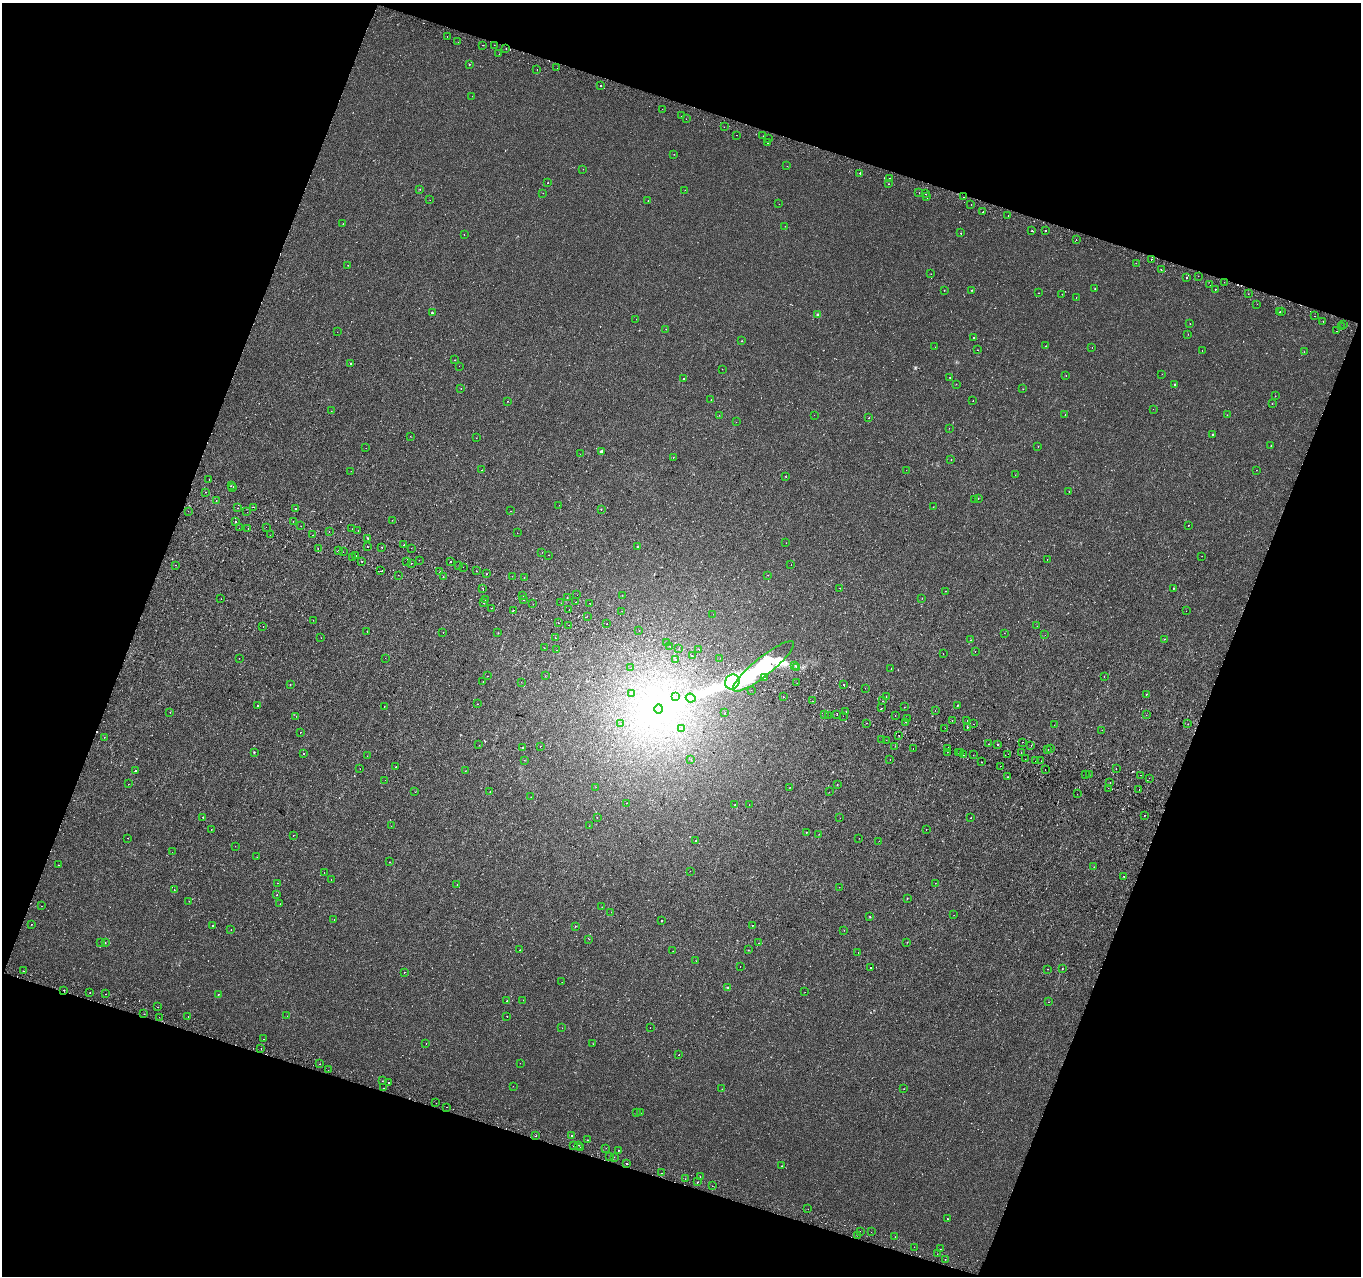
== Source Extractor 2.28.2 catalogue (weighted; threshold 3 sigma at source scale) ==
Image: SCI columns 32-5464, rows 333-5428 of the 5486 x 5698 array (HDU 1 of 3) = the unmasked area's bounding box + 8 px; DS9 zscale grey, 4 x 4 block average (1 PNG px = mean of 4 x 4 image px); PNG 1363 x 1278 px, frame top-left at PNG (2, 3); each listed source drawn as its Kron ellipse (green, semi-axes under 4 px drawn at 4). Shown black and unused: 39% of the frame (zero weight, under 2 of 3 exposures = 3% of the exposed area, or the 3 px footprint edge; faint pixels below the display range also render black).
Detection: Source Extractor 2.28.2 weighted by HDU 2 'WHT'. Background 7.26e-04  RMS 0.0038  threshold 0.0171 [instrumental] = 3 sigma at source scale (4.5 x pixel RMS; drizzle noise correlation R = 1.50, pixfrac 1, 0.0396/0.0396 arcsec/px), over >= 5 px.
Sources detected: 559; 4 too faint to see at this stretch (4 x 4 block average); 10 inside a brighter object's white glare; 47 cosmic-ray / hot-pixel residue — neither listed nor drawn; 6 coinciding with a brighter row at this scale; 1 inside a brighter listed object's ellipse — not listed separately; the other 491 listed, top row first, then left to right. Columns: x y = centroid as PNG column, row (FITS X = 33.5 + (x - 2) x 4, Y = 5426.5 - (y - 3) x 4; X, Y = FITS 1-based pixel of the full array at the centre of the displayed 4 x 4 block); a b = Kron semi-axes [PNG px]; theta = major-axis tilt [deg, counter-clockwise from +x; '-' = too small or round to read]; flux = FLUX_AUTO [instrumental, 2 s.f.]
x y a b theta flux
447 37 2 2 - 0.63
458 42 2 2 - 0.31
482 45 2 2 - 0.78
494 45 2 2 - 0.39
506 49 2 2 - 0.48
499 54 2 2 - 0.57
469 64 2 2 - 1
557 68 2 2 - 0.34
537 70 2 2 - 1.1
601 85 2 2 - 1.3
472 96 2 2 - 0.37
662 109 2 2 - 0.44
682 116 2 2 - 1.7
686 119 2 2 - 0.37
724 127 2 2 - 0.57
736 135 2 2 - 1
763 136 2 2 - 0.9
769 139 2 2 - 0.59
767 143 2 2 - 1.2
674 154 2 2 - 0.47
787 166 2 2 - 0.49
583 169 2 2 - 0.4
860 173 2 2 - 6.5
890 179 2 2 - 2.4
547 183 2 2 - 0.78
889 184 2 2 - 1.4
420 189 2 2 - 0.57
685 190 2 2 - 0.41
543 193 2 2 - 0.36
919 193 2 2 - 0.55
926 194 2 2 - 2
926 196 2 2 - 6.7
963 197 2 2 - 1.6
430 200 2 2 - 0.57
648 201 2 2 - 0.53
779 204 2 2 - 0.41
971 204 2 2 - 1.3
982 212 2 2 - 2.1
1008 216 2 2 - 2.7
343 224 2 2 - 0.88
785 226 2 2 - 0.28
1045 230 2 2 - 27
1032 231 2 2 - 2.7
961 233 2 2 - 0.68
464 234 2 2 - 1.4
1076 240 2 2 - 1.8
1151 259 2 2 - 5.5
1136 263 2 2 - 1.9
348 265 2 2 - 0.84
1161 270 2 2 - 1.6
931 274 2 2 - 0.31
1198 276 2 2 - 0.42
1186 277 2 2 - 5
1224 282 2 2 - 0.8
1210 285 2 2 - 2.5
1095 289 2 2 - 2.2
1215 289 2 2 - 1.5
944 290 2 2 - 0.74
972 290 2 2 - 1.2
1039 293 2 2 - 0.74
1062 294 2 2 - 0.54
1248 294 2 2 - 0.56
1076 297 2 2 - 1.3
1257 304 2 2 - 1.4
1282 311 2 2 - 0.41
1280 312 2 2 - 3.7
432 313 2 2 - 2.6
818 315 3 3 - 3.3
1314 316 2 2 - 1
636 319 2 2 - 0.52
1323 321 2 2 - 1.8
1190 323 2 2 - 0.53
1344 325 2 2 - 0.66
1341 327 2 2 - 0.53
666 329 2 2 - 0.43
1337 331 2 2 - 4.5
337 332 2 2 - 0.42
1188 334 2 2 - 0.71
973 338 2 2 - 1.3
742 341 2 2 - 0.58
1045 346 2 2 - 0.75
935 347 2 2 - 0.33
1092 347 2 2 - 0.67
977 350 2 2 - 1
1202 350 2 2 - 0.84
1304 352 2 2 - 1.1
455 360 2 2 - 0.77
351 363 2 2 - 1.4
459 366 2 2 - 0.28
722 369 2 2 - 0.42
1162 374 2 2 - 0.81
1066 376 2 2 - 0.41
684 378 2 2 - 0.83
950 378 2 2 - 1.1
956 384 2 2 - 0.58
1175 384 2 2 - 2.2
461 388 2 2 - 0.45
1023 389 2 2 - 0.87
1275 396 2 2 - 2.6
711 399 2 2 - 3.6
507 401 2 2 - 1.6
973 401 2 2 - 0.58
1272 404 2 2 - 0.53
1153 409 2 2 - 0.44
331 411 2 2 - 0.58
1065 414 2 2 - 0.38
719 415 2 2 - 0.35
814 415 2 2 - 0.46
1227 415 2 2 - 0.38
869 418 2 2 - 0.86
736 422 2 2 - 0.44
949 428 2 2 - 0.31
1213 434 2 2 - 1.3
410 436 2 2 - 0.37
476 438 2 2 - 0.38
1038 446 2 2 - 0.7
1271 446 2 2 - 0.67
366 448 2 2 - 1
601 451 3 3 - 2.6
580 454 2 2 - 0.31
673 457 2 2 - 0.58
951 460 2 2 - 0.74
482 470 2 2 - 0.54
906 470 2 2 - 1
1256 470 2 2 - 0.38
351 471 2 2 - 0.35
1015 475 2 2 - 0.39
785 476 2 2 - 0.73
209 480 2 2 - 1
231 486 2 2 - 3.1
233 487 2 2 - 4.2
206 492 2 2 - 0.98
1069 492 2 2 - 0.83
978 499 2 2 - 0.6
975 500 2 2 - 0.78
216 501 2 2 - 0.51
559 505 2 2 - 0.5
253 507 2 2 - 1.7
933 507 2 2 - 0.51
238 508 2 2 - 2.6
296 508 2 2 - 4.6
601 509 2 2 - 1.4
188 511 2 2 - 0.4
511 511 2 2 - 1
247 512 2 2 - 0.44
392 520 2 2 - 0.28
236 522 2 2 - 9
293 522 2 2 - 0.73
1188 525 2 2 - 1.7
301 526 2 2 - 3.3
266 527 2 2 - 4.8
239 528 2 2 - 0.72
248 528 2 2 - 1.3
352 529 2 2 - 1.6
358 530 2 2 - 0.41
329 532 2 2 - 2
517 533 2 2 - 0.81
270 535 2 2 - 0.41
312 535 2 2 - 1.8
367 538 2 2 - 1.5
786 543 2 2 - 1.6
404 545 2 2 - 2.1
367 547 2 2 - 1.1
381 547 2 2 - 6
637 547 2 2 - 1.7
411 548 2 2 - 0.44
318 549 2 2 - 2.5
338 551 2 2 - 3.9
343 552 2 2 - 2.4
542 552 2 2 - 0.85
548 555 2 2 - 0.65
355 556 2 2 - 3.7
1202 556 2 2 - 1.7
353 557 2 2 - 0.41
1047 559 2 2 - 0.56
419 560 2 2 - 0.59
362 561 2 2 - 1.2
407 562 2 2 - 1.4
450 562 2 2 - 3
411 563 2 2 - 5.2
176 565 2 2 - 1.3
459 565 2 2 - 0.34
791 565 2 2 - 0.71
463 567 2 2 - 0.52
381 571 2 2 - 4.9
440 571 2 2 - 0.92
476 571 2 2 - 0.49
486 574 2 2 - 11
398 575 2 2 - 0.42
768 575 2 2 - 0.63
512 576 2 2 - 0.45
443 577 2 2 - 5.7
524 578 2 2 - 0.47
483 588 2 2 - 1.3
840 588 2 2 - 0.41
1173 588 2 2 - 1.1
946 591 2 2 - 0.59
577 595 2 2 - 0.5
622 595 2 2 - 0.28
522 596 2 2 - 4.3
567 598 2 2 - 1
922 598 2 2 - 0.51
221 599 2 2 - 0.28
485 600 2 2 - 2.4
523 600 2 2 - 5.6
484 602 2 2 - 9.2
576 602 2 2 - 0.82
561 603 2 2 - 0.44
533 604 2 2 - 3.4
590 604 2 2 - 3.3
492 608 2 2 - 0.86
569 609 2 2 - 2.6
513 610 2 2 - 8
622 611 2 2 - 0.46
1186 611 2 2 - 0.42
713 614 2 2 - 0.53
587 616 2 2 - 0.7
313 620 2 2 - 0.4
558 623 2 2 - 1.8
607 624 2 2 - 0.75
569 625 2 2 - 2.3
263 626 2 2 - 1.7
1037 626 2 2 - 0.97
639 630 2 2 - 0.72
367 632 2 2 - 0.77
443 632 2 2 - 0.43
498 633 2 2 - 0.68
1004 633 2 2 - 0.34
1045 635 2 2 - 0.4
321 638 2 2 - 0.47
555 638 2 2 - 0.82
1164 639 2 2 - 2.4
971 640 2 2 - 0.6
666 643 2 2 - 4.9
670 646 2 2 - 1.1
544 648 2 2 - 0.32
679 649 2 2 - 0.79
699 649 2 2 - 3.5
556 650 2 2 - 1.7
975 652 2 2 - 1.8
943 653 2 2 - 0.34
692 656 2 2 - 16
239 658 2 2 - 1.5
385 658 2 2 - 4
720 658 2 2 - 1.5
675 660 2 2 - 0.99
795 665 2 2 - 0.61
763 666 38 9 39 290
630 668 2 2 - 0.79
796 668 2 2 - 9.1
891 669 2 2 - 0.53
488 676 2 2 - 0.63
545 676 2 2 - 1
1104 677 2 2 - 1.2
764 678 2 2 - 1.6
483 681 2 2 - 0.44
521 682 2 2 - 0.33
732 682 8 7 - 400
797 683 2 2 - 0.66
844 684 2 2 - 300
290 685 2 2 - 0.54
865 688 2 2 - 0.34
751 690 2 2 - 0.42
632 694 2 2 - 0.5
1146 694 2 2 - 3.7
675 696 2 2 - 0.64
783 697 2 2 - 3.4
886 697 2 2 - 0.62
691 698 5 3 - 6.1
812 701 2 2 - 1.2
882 701 2 2 - 0.39
477 704 2 2 - 2.4
957 705 2 2 - 0.9
258 706 2 2 - 4.6
384 706 2 2 - 1.1
904 707 2 2 - 1.3
881 708 2 2 - 1.8
659 709 4 4 - 200
935 710 2 2 - 0.68
846 711 2 2 - 2.5
170 712 2 2 - 0.45
724 713 2 2 - 2
825 714 2 2 - 1
828 715 2 2 - 0.49
837 715 2 2 - 1.3
1146 715 2 2 - 1.1
296 716 2 2 - 0.58
843 716 2 2 - 1.8
895 716 2 2 - 0.8
907 718 2 2 - 0.45
967 720 2 2 - 2.6
952 721 2 2 - 0.43
906 722 2 2 - 0.64
866 723 2 2 - 0.86
620 724 2 2 - 0.87
973 724 2 2 - 54
1188 724 2 2 - 0.64
1054 725 2 2 - 0.82
967 727 2 2 - 1.6
682 728 2 2 - 0.3
945 728 2 2 - 0.82
1102 730 2 2 - 0.9
300 732 2 2 - 0.87
899 735 2 2 - 47
104 737 2 2 - 0.37
882 740 2 2 - 0.35
886 740 2 2 - 0.73
1022 742 2 2 - 0.66
989 744 2 2 - 1.4
998 744 2 2 - 14
479 745 2 2 - 0.7
540 746 2 2 - 1
895 746 2 2 - 1.7
1031 746 2 2 - 3.9
523 748 2 2 - 1.6
913 749 2 2 - 4.5
948 749 2 2 - 0.81
1050 749 2 2 - 22
1048 750 2 2 - 2.3
254 752 2 2 - 1.2
947 752 2 2 - 0.81
961 752 2 2 - 0.38
959 753 2 2 - 0.88
1021 753 2 2 - 0.8
304 754 2 2 - 1.9
1008 754 2 2 - 0.37
963 755 2 2 - 0.67
973 755 2 2 - 4.5
367 756 2 2 - 0.6
691 759 2 2 - 0.41
890 759 2 2 - 2.2
1025 759 2 2 - 2
524 760 2 2 - 0.46
1035 761 2 2 - 0.39
1041 761 2 2 - 2
982 762 2 2 - 1.3
1000 766 2 2 - 0.5
396 767 2 2 - 0.78
1116 768 2 2 - 2.1
360 769 2 2 - 0.32
1045 770 2 2 - 2.8
136 771 2 2 - 1.5
465 771 2 2 - 0.37
1089 774 2 2 - 0.5
1085 775 2 2 - 2
1141 775 2 2 - 2.6
1007 777 2 2 - 0.78
1149 778 2 2 - 0.3
385 780 2 2 - 0.72
1110 782 2 2 - 3.2
128 784 2 2 - 0.37
837 785 2 2 - 1.1
596 787 2 2 - 2.6
790 787 2 2 - 0.46
1108 788 2 2 - 0.76
1139 789 2 2 - 1.8
415 792 2 2 - 0.6
490 792 2 2 - 0.65
829 792 2 2 - 0.3
1077 794 2 2 - 0.54
531 797 2 2 - 0.29
626 803 2 2 - 7
735 805 2 2 - 1.2
749 805 2 2 - 1
1144 815 2 2 - 0.71
203 817 2 2 - 1.3
597 818 2 2 - 0.64
840 818 2 2 - 0.35
971 818 2 2 - 0.88
391 826 2 2 - 0.52
589 826 2 2 - 0.41
211 829 2 2 - 0.5
926 829 2 2 - 0.5
806 832 2 2 - 0.7
819 834 2 2 - 0.6
293 835 2 2 - 1.7
127 838 2 2 - 0.75
859 838 2 2 - 0.61
696 841 2 2 - 1.5
879 841 2 2 - 0.98
235 846 2 2 - 0.3
172 852 2 2 - 0.46
257 857 2 2 - 0.49
389 862 2 2 - 1.6
58 865 2 2 - 0.97
1094 867 2 2 - 0.54
690 871 2 2 - 0.37
324 872 2 2 - 0.35
1124 876 2 2 - 0.76
331 879 2 2 - 0.47
278 883 2 2 - 2.6
935 883 2 2 - 0.42
457 885 2 2 - 0.36
839 887 2 2 - 0.44
174 890 2 2 - 0.53
277 895 2 2 - 1.5
907 898 2 2 - 1.1
189 901 2 2 - 0.56
280 904 2 2 - 0.42
42 906 2 2 - 0.67
602 907 2 2 - 0.62
611 912 2 2 - 0.57
954 915 2 2 - 0.44
870 917 2 2 - 0.92
334 920 2 2 - 0.46
662 921 2 2 - 1.1
32 924 2 2 - 1.7
752 925 2 2 - 0.65
213 926 2 2 - 8.9
575 926 2 2 - 1.2
231 929 2 2 - 0.76
844 930 2 2 - 0.46
589 939 2 2 - 0.6
100 942 2 2 - 1.8
907 942 2 2 - 0.67
105 943 2 2 - 0.79
758 943 2 2 - 0.48
520 950 2 2 - 2.3
748 950 2 2 - 0.86
673 951 2 2 - 0.4
858 952 2 2 - 0.6
696 961 2 2 - 0.55
740 967 2 2 - 0.71
871 968 2 2 - 3.2
1047 969 2 2 - 0.46
1062 969 2 2 - 0.72
23 971 2 2 - 2.2
404 973 2 2 - 0.52
562 982 2 2 - 0.39
728 987 3 2 - 1.5
64 990 2 2 - 15
805 992 2 2 - 0.25
90 993 2 2 - 1.3
105 994 2 2 - 2.2
218 994 2 2 - 0.64
507 1000 2 2 - 1.3
523 1000 2 2 - 1.2
1048 1002 2 2 - 2.7
158 1007 2 2 - 4.9
144 1014 2 2 - 2.3
188 1016 2 2 - 0.77
287 1016 2 2 - 1.1
507 1016 2 2 - 3.4
159 1017 2 2 - 0.72
650 1027 2 2 - 0.3
562 1028 2 2 - 1.7
264 1039 2 2 - 5.4
426 1044 2 2 - 0.65
593 1044 2 2 - 0.44
261 1049 2 2 - 1.3
679 1055 2 2 - 0.79
520 1063 2 2 - 0.37
320 1064 2 2 - 0.92
328 1070 2 2 - 0.43
382 1081 2 2 - 2.4
388 1083 2 2 - 6.3
513 1086 2 2 - 0.47
383 1088 2 2 - 2
722 1089 2 2 - 0.67
904 1089 2 2 - 0.39
436 1103 2 2 - 0.33
447 1107 2 2 - 2.1
637 1112 2 2 - 0.99
640 1113 2 2 - 0.5
572 1135 2 2 - 2
536 1136 2 2 - 0.69
587 1140 2 2 - 0.86
579 1145 2 2 - 0.56
573 1146 2 2 - 1.1
581 1147 2 2 - 3
606 1148 2 2 - 0.45
618 1150 2 2 - 2.5
610 1156 2 2 - 0.6
614 1157 2 2 - 0.53
626 1163 2 2 - 2.1
782 1166 2 2 - 0.72
661 1173 2 2 - 2
700 1177 2 2 - 1.7
685 1179 2 2 - 0.44
698 1182 2 2 - 3.4
712 1186 2 2 - 1.1
808 1209 2 2 - 0.85
947 1219 2 2 - 0.99
860 1231 2 2 - 0.73
871 1232 2 2 - 2.7
857 1235 2 2 - 2.8
895 1237 2 2 - 1.3
914 1247 2 2 - 0.38
940 1249 2 2 - 0.34
937 1254 2 2 - 0.37
945 1259 2 2 - 1.1
Overlapping masked pixels (flux is a lower limit): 2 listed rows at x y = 899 735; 64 990
Diffuse or blended objects may show on this block-average render without a row.